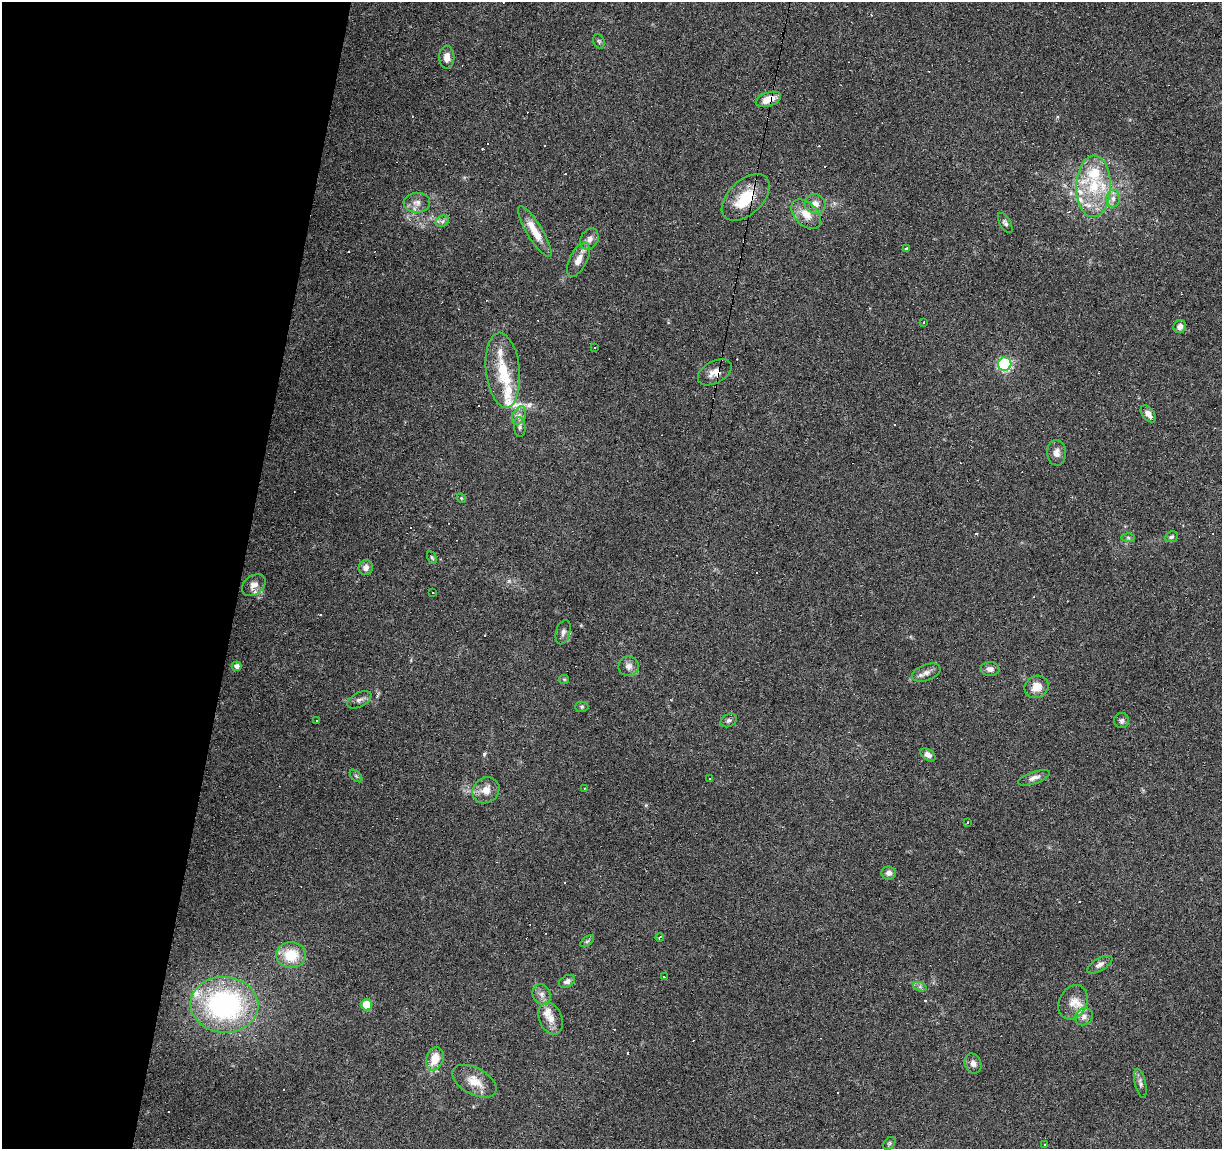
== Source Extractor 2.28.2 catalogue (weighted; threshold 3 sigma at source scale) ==
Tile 9 of 4 x 4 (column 1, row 3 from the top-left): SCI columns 7-1226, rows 1429-2575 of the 4885 x 5090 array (HDU 1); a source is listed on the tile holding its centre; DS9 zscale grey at full resolution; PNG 1224 x 1151 px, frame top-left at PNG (2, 2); each listed source drawn as its Kron ellipse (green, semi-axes under 4 px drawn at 4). Shown black and unused: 20% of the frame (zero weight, under 3 of 6 exposures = <1% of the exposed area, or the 3 px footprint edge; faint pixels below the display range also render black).
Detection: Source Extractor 2.28.2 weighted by HDU 2 'WHT'; one run over the whole footprint, this tile lists its part. Background 0.0705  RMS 0.0045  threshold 0.0185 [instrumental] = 3 sigma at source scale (4.09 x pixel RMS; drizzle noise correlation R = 1.36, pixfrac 0.8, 0.0396/0.0396 arcsec/px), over >= 5 px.
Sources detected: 123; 1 too faint to see at this stretch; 36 cosmic-ray / hot-pixel residue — neither listed nor drawn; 15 inside a brighter listed object's ellipse — not listed separately; the other 71 listed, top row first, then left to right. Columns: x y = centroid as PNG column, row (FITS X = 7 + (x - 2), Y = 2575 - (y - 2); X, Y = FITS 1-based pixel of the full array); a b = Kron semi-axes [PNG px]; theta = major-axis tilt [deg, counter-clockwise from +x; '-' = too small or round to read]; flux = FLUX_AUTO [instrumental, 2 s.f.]
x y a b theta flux
599 41 7 5 -68 0.77
447 57 11 7 90 3.3
768 99 13 7 18 6.8
1093 186 31 17 89 20
746 197 29 17 43 15
1113 198 9 6 88 2.2
417 203 13 10 2 3.3
815 204 10 9 - 3.6
806 214 18 11 -44 6.6
442 221 7 5 29 1.1
1005 223 11 5 -60 1.2
535 232 29 7 -59 7.7
589 239 11 8 63 2.5
907 249 3 3 - 2.5
578 260 18 8 64 4.3
924 322 3 2 - 0.3
1180 327 7 6 - 2.3
594 348 3 2 - 0.53
1005 364 7 6 - 46
503 370 38 17 -84 15
715 372 18 11 29 4.4
1148 414 10 5 -53 2.8
519 416 10 6 64 2
520 427 10 5 -86 1.2
1057 453 13 9 -87 2.9
461 498 5 3 - 0.38
1171 537 7 5 25 1.1
1128 538 6 4 -1 0.76
432 557 7 4 -62 0.67
366 568 7 7 - 2.4
254 585 13 9 39 3
432 593 3 2 - 0.28
563 632 12 7 74 1.9
237 666 5 4 - 2
629 666 10 10 - 2.5
990 669 9 7 -1 2.1
926 673 15 8 19 2.5
564 679 5 4 - 0.48
1037 687 12 11 - 5.7
359 700 13 7 27 1.9
582 707 6 5 - 0.74
729 720 8 6 29 1.2
316 721 3 2 - 0.42
1122 721 7 7 - 1.2
928 755 8 5 -35 2.3
356 776 7 4 -45 0.74
1034 778 16 6 18 2.2
710 779 3 3 - 0.61
584 789 4 3 - 0.82
486 790 14 12 39 5
968 822 3 2 - 0.64
889 873 7 6 - 1.9
660 937 4 3 - 1.9
587 941 8 4 36 0.82
291 955 15 13 -4 12
1100 965 14 6 30 1.9
664 976 3 3 - 1.6
567 981 9 6 29 2
920 987 7 4 -19 0.88
542 995 11 8 -66 2.4
1073 1002 18 13 62 5.4
224 1005 34 28 -4 81
367 1005 5 5 - 14
1084 1017 9 8 - 2.1
551 1018 16 11 -67 4.6
435 1059 12 8 70 7.9
973 1063 10 8 -69 2
474 1081 24 13 -29 7
1140 1083 15 5 -77 1.5
889 1143 7 5 50 0.78
1044 1145 3 3 - 0.37
Overlapping masked pixels (flux is a lower limit): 3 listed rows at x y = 768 99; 746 197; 715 372